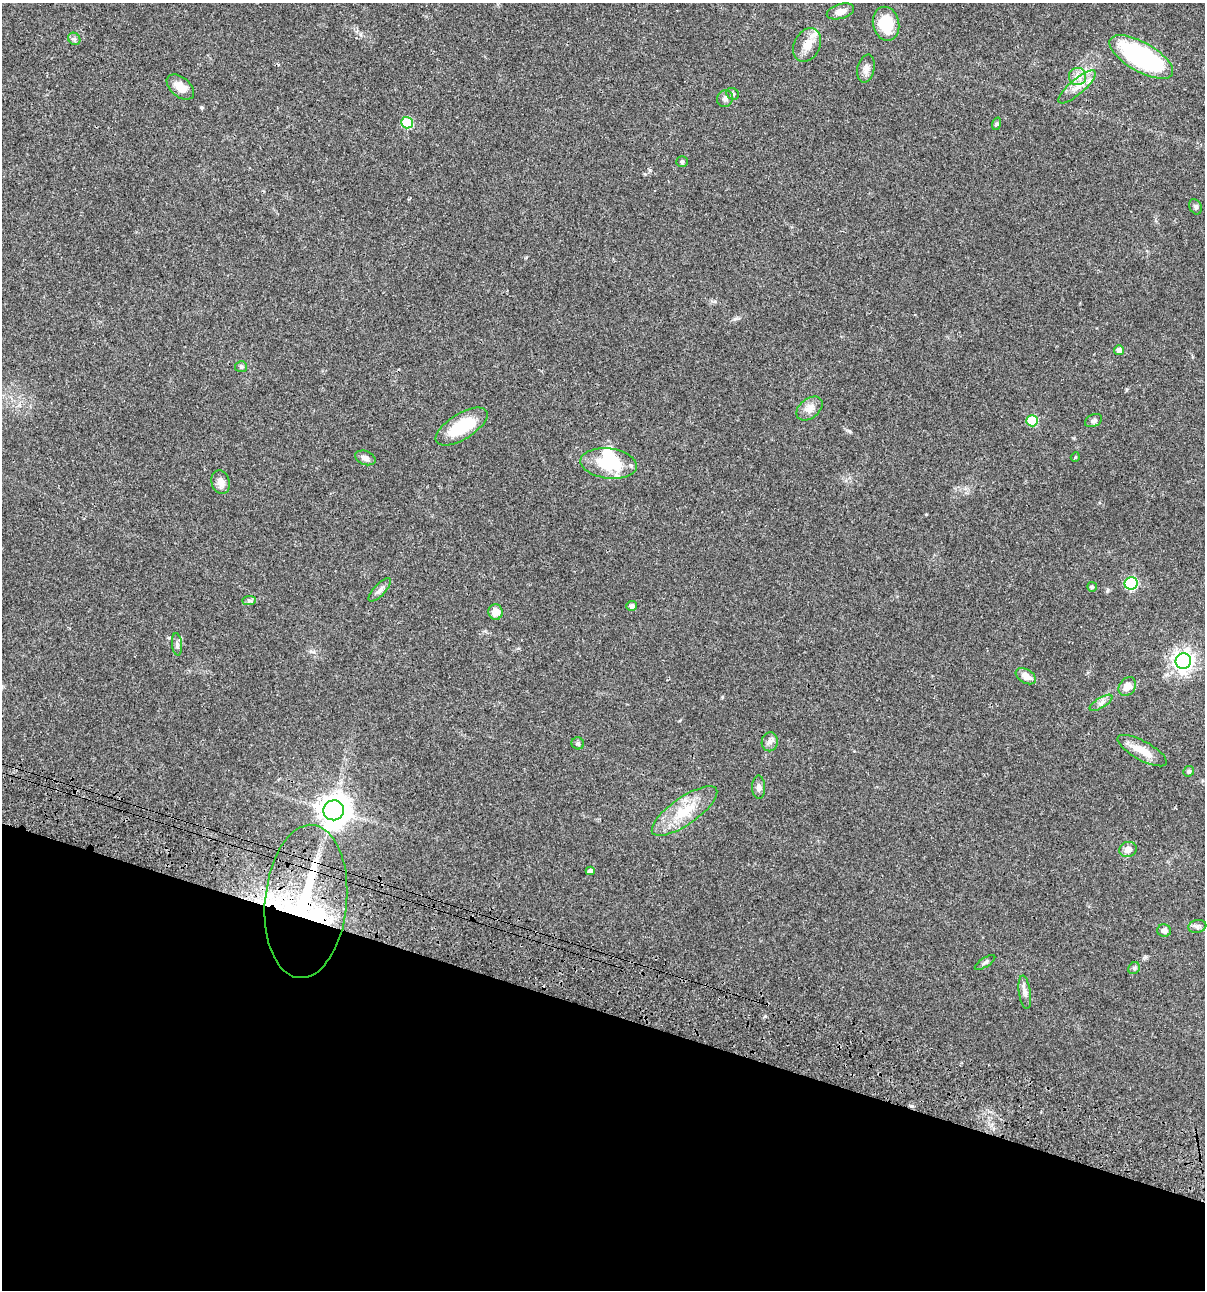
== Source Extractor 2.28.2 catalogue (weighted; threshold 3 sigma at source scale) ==
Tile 15 of 4 x 4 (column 3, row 4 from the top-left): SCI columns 2640-3842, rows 120-1407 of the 5404 x 5387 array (HDU 1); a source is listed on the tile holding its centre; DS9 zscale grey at full resolution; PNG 1207 x 1292 px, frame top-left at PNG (2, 3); each listed source drawn as its Kron ellipse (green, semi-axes under 4 px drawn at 4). Shown black and unused: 22% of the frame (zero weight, under 3 of 4 exposures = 9% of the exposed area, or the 3 px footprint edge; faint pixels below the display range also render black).
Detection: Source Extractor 2.28.2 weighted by HDU 2 'WHT'; one run over the whole footprint, this tile lists its part. Background 0.0476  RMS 0.0054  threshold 0.0241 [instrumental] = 3 sigma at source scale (4.5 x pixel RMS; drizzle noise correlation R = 1.50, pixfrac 1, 0.05/0.05 arcsec/px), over >= 5 px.
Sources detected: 54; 1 inside a brighter object's white glare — neither listed nor drawn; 2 inside a brighter listed object's ellipse — not listed separately; the other 51 listed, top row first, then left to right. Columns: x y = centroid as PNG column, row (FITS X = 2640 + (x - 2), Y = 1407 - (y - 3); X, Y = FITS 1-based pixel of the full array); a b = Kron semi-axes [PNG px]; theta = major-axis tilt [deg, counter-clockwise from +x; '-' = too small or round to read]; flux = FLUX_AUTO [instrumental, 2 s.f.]
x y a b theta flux
840 11 14 7 17 3.6
886 24 17 13 -77 17
74 39 6 5 - 1.2
807 45 17 13 62 6.7
1141 57 36 14 -30 79
866 69 14 8 77 2.9
1077 77 8 8 - 3.1
180 87 16 9 -40 5.9
1077 87 23 7 41 5.8
733 94 7 5 -34 1
725 99 8 7 - 1.8
407 123 6 5 - 22
996 124 6 4 70 0.77
682 162 5 5 - 0.81
1195 207 8 6 -67 1.2
1119 350 5 5 - 2.2
241 367 6 5 - 0.92
809 408 15 10 39 4.1
1032 421 6 5 - 23
1093 421 9 6 26 1.3
462 426 29 13 32 22
1075 457 5 4 - 0.61
365 458 11 7 -20 2.2
609 463 28 15 -7 25
221 482 12 9 -74 3.4
1131 583 6 6 - 47
1092 587 5 5 - 0.78
380 590 15 5 48 2.2
249 601 7 4 1 1
632 606 5 5 - 1.5
496 612 8 7 - 5.2
177 644 11 5 -83 1.5
1183 661 8 7 - 290
1026 676 11 6 -32 3.8
1127 687 10 8 53 5
1101 703 13 5 31 2
770 742 9 8 - 2
578 743 6 6 - 1
1142 751 28 9 -29 8.4
1189 771 5 5 - 0.98
759 787 12 6 -88 2.1
334 810 10 10 - 700
685 811 39 13 35 17
1128 849 8 7 - 3.2
590 871 4 4 - 1.9
306 901 77 41 85 89
1197 926 9 6 11 1.6
1164 931 7 6 - 2.1
985 963 12 4 32 1.2
1134 968 6 5 - 0.92
1025 992 17 6 -82 2.5
Overlapping masked pixels (flux is a lower limit): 1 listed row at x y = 306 901
Unlisted compact peaks at least as high as the median listed source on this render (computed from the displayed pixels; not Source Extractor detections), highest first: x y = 201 107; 765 1016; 849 431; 650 170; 1107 591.